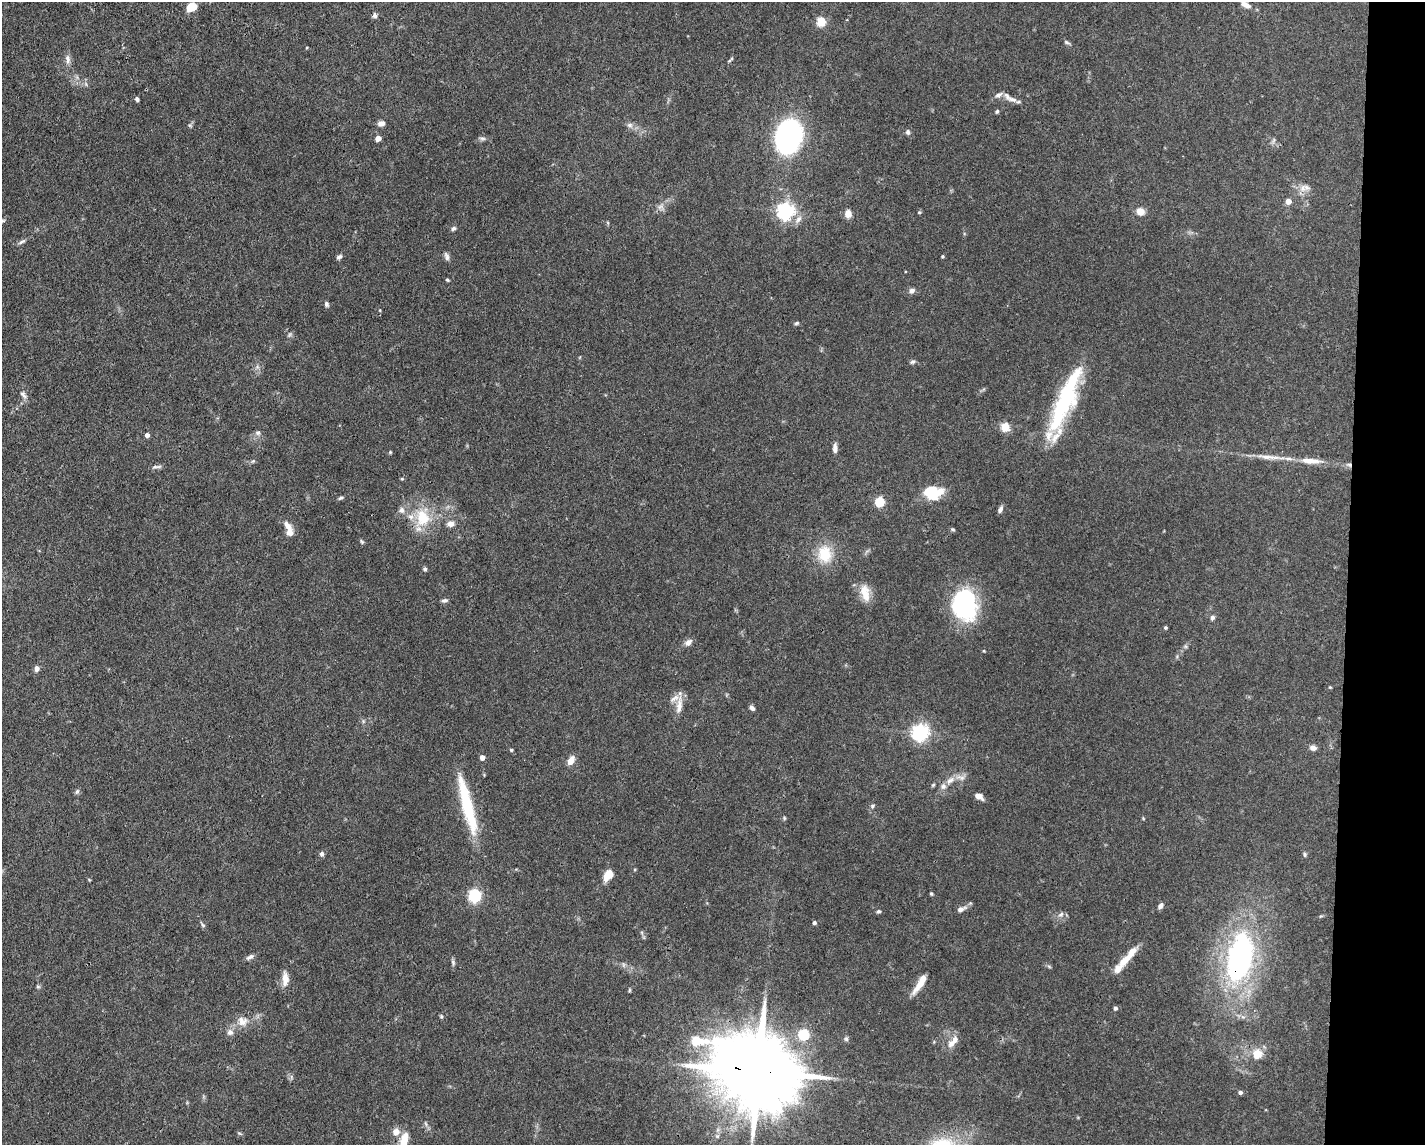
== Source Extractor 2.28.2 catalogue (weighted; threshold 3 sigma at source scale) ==
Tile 9 of 3 x 4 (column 3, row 3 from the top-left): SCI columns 2956-4378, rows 1144-2286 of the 4598 x 4572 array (HDU 1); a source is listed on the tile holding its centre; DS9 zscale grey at full resolution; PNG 1427 x 1147 px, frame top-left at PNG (2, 2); no overlay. Shown black and unused: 5% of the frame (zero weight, under 3 of 4 exposures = <1% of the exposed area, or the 3 px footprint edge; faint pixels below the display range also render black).
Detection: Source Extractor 2.28.2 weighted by HDU 2 'WHT'; one run over the whole footprint, this tile lists its part. Background 0.0928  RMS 0.0042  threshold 0.0191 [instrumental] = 3 sigma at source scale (4.5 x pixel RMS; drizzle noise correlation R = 1.50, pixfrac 1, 0.05/0.05 arcsec/px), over >= 5 px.
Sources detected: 129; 1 inside a brighter object's white glare — not listed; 11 inside a brighter listed object's ellipse — not listed separately; the other 117 listed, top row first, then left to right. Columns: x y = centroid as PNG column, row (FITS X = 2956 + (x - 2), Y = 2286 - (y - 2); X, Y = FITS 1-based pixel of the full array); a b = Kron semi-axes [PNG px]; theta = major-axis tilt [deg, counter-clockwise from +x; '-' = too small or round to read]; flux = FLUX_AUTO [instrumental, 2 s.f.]
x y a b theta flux
1245 5 13 7 -29 2.5
191 7 12 9 34 4.7
375 15 7 6 - 1.1
821 21 5 5 - 23
1067 42 9 4 -30 0.79
307 47 4 2 - 0.33
68 59 14 7 -82 2
730 60 10 3 41 0.68
998 95 11 6 28 1.6
137 99 5 4 - 0.89
1012 99 15 7 -25 2.6
997 111 5 4 - 0.62
381 123 8 7 - 1.8
630 125 9 6 -1 1.5
190 126 6 3 -20 0.5
908 132 7 6 - 1.1
789 135 20 14 74 190
378 138 5 4 - 3.4
482 138 9 5 -7 1
1274 140 9 4 71 0.82
1303 188 12 9 -85 2.9
1288 201 4 4 - 4
660 206 9 5 20 1.6
785 211 6 6 - 150
1140 211 8 8 - 3.9
919 212 5 4 - 0.45
848 214 7 7 - 3.8
798 219 13 7 53 2.5
2 221 7 4 17 0.72
453 228 6 5 - 0.95
22 242 12 4 30 1.2
447 256 11 5 -74 1.4
943 256 3 3 - 0.59
339 257 7 5 33 1
447 280 4 3 - 0.57
912 291 7 6 - 1.6
326 304 7 5 -69 0.95
380 310 4 4 - 0.37
797 323 6 4 16 0.7
913 362 7 5 36 0.84
23 395 11 6 -54 1.6
1065 400 79 16 67 46
1005 427 5 5 - 19
258 433 7 6 - 1.1
147 435 4 4 - 1.8
835 448 11 5 89 2.1
390 452 5 4 - 0.4
1269 457 40 6 -5 5.9
1311 461 30 8 -3 6.5
1349 465 8 5 -15 1.3
157 467 15 4 4 1.2
402 479 5 4 - 0.43
931 491 20 16 -21 11
341 498 7 4 26 0.73
880 502 5 5 - 28
1000 509 9 5 67 1.3
402 510 8 6 -75 1.7
422 517 26 20 -75 15
450 524 8 7 - 2.7
287 525 16 8 -52 2.9
953 529 6 4 -19 0.56
362 542 7 4 -59 0.62
825 554 24 19 -79 12
425 569 4 4 - 0.88
865 593 24 11 -78 6.4
444 600 9 5 16 1
965 603 36 28 85 40
1212 617 6 6 - 1
1165 628 4 4 - 0.56
688 642 10 7 38 2
37 669 6 5 - 1.9
679 705 26 7 83 4.1
752 708 6 4 -37 1.5
920 733 6 6 - 140
1313 748 8 6 -18 1.8
511 750 5 4 - 0.54
482 757 4 4 - 2.7
570 761 10 6 58 3.9
950 780 13 7 34 3.1
933 785 5 4 - 0.54
77 791 8 5 63 0.78
979 796 9 5 -28 2.3
467 805 68 11 -76 27
873 806 6 5 - 0.71
784 818 5 5 - 0.53
322 854 7 5 76 1.2
1305 854 6 4 -72 0.73
608 875 14 8 53 5.6
931 894 4 3 - 0.53
475 895 6 5 - 73
1160 906 7 5 55 1.7
961 909 11 6 23 2.1
879 911 5 5 - 0.74
1061 915 9 6 47 1.3
814 923 4 4 - 0.98
203 925 6 4 -32 0.71
250 957 11 5 29 1.4
1239 957 54 27 78 89
1125 960 24 10 43 5.4
453 962 8 5 -65 0.87
285 979 16 7 89 4.3
920 984 24 6 54 5.5
38 987 5 5 - 0.65
629 990 6 4 89 0.47
1115 1008 4 4 - 1.1
441 1017 6 4 -70 0.59
242 1021 15 13 -11 4.6
230 1032 9 8 - 1.8
804 1034 5 5 - 35
846 1039 6 5 - 0.82
953 1041 20 8 49 4
1257 1054 14 13 - 5.6
758 1071 30 19 -13 6400
1240 1092 4 4 - 1.3
396 1132 9 8 - 3.2
239 1133 6 4 -18 0.52
404 1141 18 8 79 7.1
Overlapping masked pixels (flux is a lower limit): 3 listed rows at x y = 1349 465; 1239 957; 758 1071
Isophote crosses this tile's border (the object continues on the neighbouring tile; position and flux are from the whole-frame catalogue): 3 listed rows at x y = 1245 5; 2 221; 404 1141